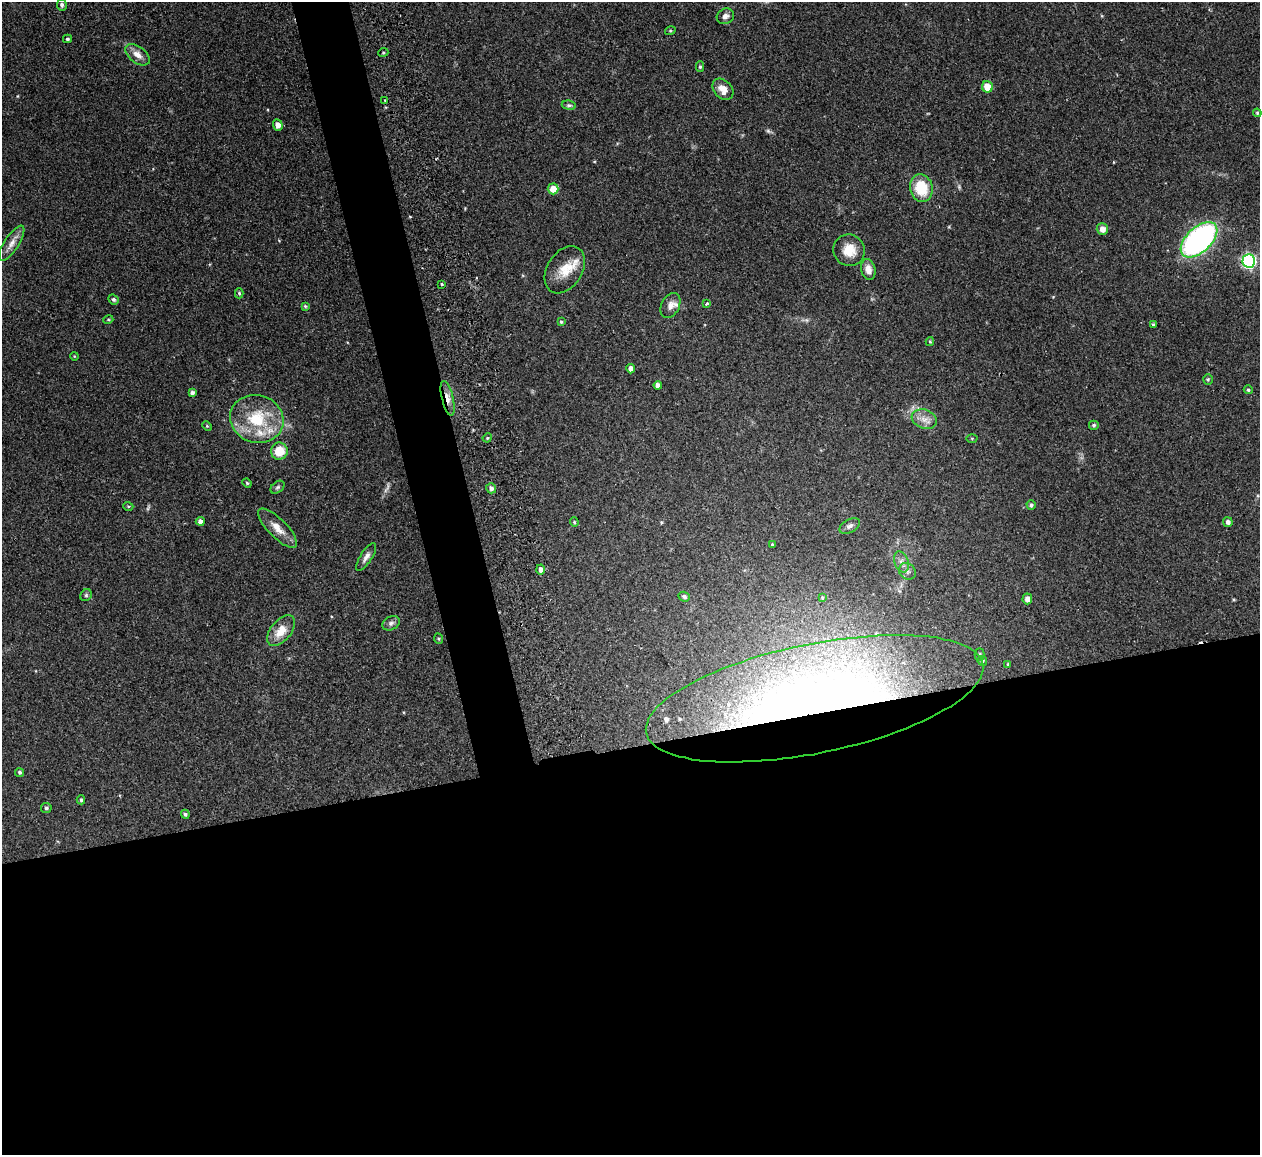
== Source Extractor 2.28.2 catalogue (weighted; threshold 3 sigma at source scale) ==
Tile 15 of 4 x 4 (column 3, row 4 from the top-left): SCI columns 2515-3772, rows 146-1298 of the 5086 x 5028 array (HDU 1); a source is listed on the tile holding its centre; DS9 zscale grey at full resolution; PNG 1262 x 1157 px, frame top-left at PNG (2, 2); each listed source drawn as its Kron ellipse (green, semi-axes under 4 px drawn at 4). Shown black and unused: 38% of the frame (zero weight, under 2 of 3 exposures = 3% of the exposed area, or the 3 px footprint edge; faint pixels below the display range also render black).
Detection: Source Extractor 2.28.2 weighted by HDU 2 'WHT'; one run over the whole footprint, this tile lists its part. Background 0.0754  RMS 0.0089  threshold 0.0402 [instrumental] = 3 sigma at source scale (4.5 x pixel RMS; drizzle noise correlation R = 1.50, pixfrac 1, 0.05/0.05 arcsec/px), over >= 5 px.
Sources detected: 83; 3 too faint to see at this stretch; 1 cosmic-ray / hot-pixel residue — neither listed nor drawn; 3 inside a brighter listed object's ellipse — not listed separately; the other 76 listed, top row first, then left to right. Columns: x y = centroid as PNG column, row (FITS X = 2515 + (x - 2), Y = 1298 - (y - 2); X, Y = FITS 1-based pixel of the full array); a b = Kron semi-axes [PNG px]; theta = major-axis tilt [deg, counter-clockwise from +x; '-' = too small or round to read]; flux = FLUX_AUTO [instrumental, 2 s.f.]
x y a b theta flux
62 5 6 5 - 1.8
725 16 9 7 25 3.9
670 31 5 3 - 0.91
67 39 4 3 - 1.3
383 53 5 3 - 1
137 55 14 8 -37 7.1
700 67 5 4 - 1.3
987 87 5 5 - 14
723 89 12 8 -47 8.4
385 100 3 2 - 0.79
569 105 7 4 -7 1.7
1257 113 4 4 - 1.1
278 125 5 5 - 4.8
921 188 14 11 -75 28
553 189 5 5 - 12
1102 229 6 5 - 5.6
1199 240 22 12 43 210
12 243 21 7 57 7.2
849 250 16 15 - 15
1249 261 6 6 - 170
565 270 26 17 58 20
868 270 10 7 -77 7
442 284 3 3 - 1.9
239 293 5 4 - 1.3
113 299 5 4 - 1.9
707 303 3 3 - 2.7
305 306 4 4 - 1
670 306 13 9 64 5.6
108 320 5 3 - 0.91
561 322 4 4 - 1.2
1153 325 4 3 - 1.3
930 342 4 4 - 0.95
74 356 4 3 - 0.78
631 369 4 4 - 4.5
1208 379 5 5 - 1.3
658 385 4 4 - 3.7
1248 390 4 4 - 1.3
192 393 4 4 - 2.6
448 398 18 5 -76 7.9
257 419 27 23 -16 45
924 419 13 9 -19 7
1094 425 5 4 - 1.5
207 426 5 4 - 0.98
487 438 5 4 - 1.1
972 438 5 3 - 0.87
279 451 8 8 - 19
247 483 5 4 - 0.95
277 487 8 5 40 1.9
491 488 5 5 - 2.7
1031 505 5 4 - 1.9
128 506 5 3 - 0.92
200 521 4 4 - 4.1
574 522 4 4 - 1.1
1228 522 5 5 - 2.9
850 526 11 6 29 3.4
278 528 26 9 -45 11
772 545 3 3 - 1.3
366 557 16 6 57 4.4
901 562 11 7 -70 4.4
541 569 5 4 - 4.6
907 571 9 7 -44 3.5
86 595 6 5 - 1.6
684 597 5 5 - 2.1
822 598 3 2 - 1.1
1027 599 5 5 - 3.8
391 623 9 6 28 2.8
281 631 18 10 51 13
439 639 5 3 - 0.86
980 655 6 5 - 1.4
982 661 5 4 - 1.2
1008 664 4 4 - 0.81
814 699 172 54 12 770
19 772 4 4 - 1.3
81 800 4 4 - 1.5
46 808 5 5 - 1.7
185 814 4 4 - 1.6
Overlapping masked pixels (flux is a lower limit): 2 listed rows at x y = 448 398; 814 699